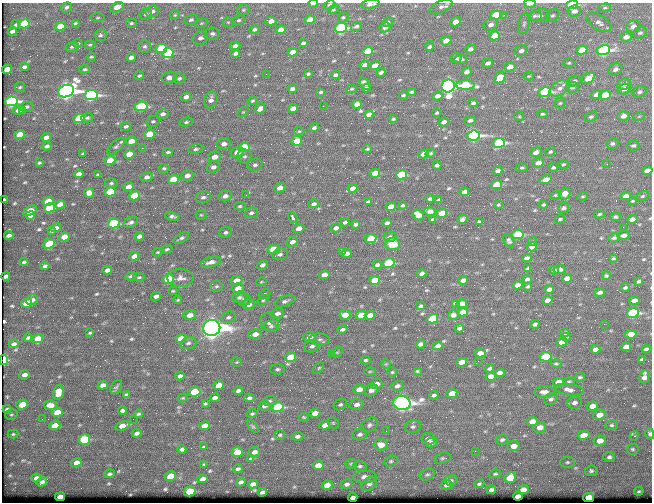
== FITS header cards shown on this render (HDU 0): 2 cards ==
NAXIS1  =                  650 / Width of table row in bytes
NAXIS2  =                  500 / Number of rows in table

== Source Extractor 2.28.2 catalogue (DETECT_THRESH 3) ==
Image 650 x 500 px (HDU 0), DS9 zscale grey, 1 PNG px = 1 image px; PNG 654 x 504 px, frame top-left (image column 1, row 500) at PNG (2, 3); each listed source drawn as its Kron ellipse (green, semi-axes under 4 px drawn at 4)
Background 362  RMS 1.2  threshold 3.71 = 3 sigma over >= 5 px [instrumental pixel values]
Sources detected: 580; of the 580, the 500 brightest by FLUX_AUTO listed and drawn (80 fainter detections omitted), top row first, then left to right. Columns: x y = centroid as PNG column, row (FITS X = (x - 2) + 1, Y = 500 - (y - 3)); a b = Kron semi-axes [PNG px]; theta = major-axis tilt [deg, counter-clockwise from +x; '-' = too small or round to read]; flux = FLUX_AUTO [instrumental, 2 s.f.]
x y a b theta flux
313 3 5 2 - 300
370 4 9 4 8 400
530 4 6 2 2 870
330 5 6 4 27 230
572 5 6 4 8 5100
66 7 5 4 - 190
117 7 7 5 24 820
441 7 12 5 26 330
605 8 6 3 8 100
243 10 6 5 - 150
333 10 5 4 - 110
152 11 7 5 20 360
574 11 7 5 8 420
146 14 6 5 - 200
175 15 5 4 - 110
496 15 5 4 - 3300
504 15 4 4 - 130
552 15 7 5 40 190
535 16 7 5 6 190
540 16 10 6 11 330
343 17 5 5 - 140
98 18 7 3 1 96
191 20 7 5 22 210
239 20 6 4 15 140
310 20 5 4 - 1500
271 21 6 4 2 590
228 22 5 5 - 100
388 22 6 4 23 180
455 22 5 4 - 750
599 22 13 7 -32 450
76 23 4 3 - 120
131 23 5 4 - 130
201 23 6 4 21 100
16 24 4 3 - 140
24 24 5 4 - 3700
491 24 7 6 - 440
524 24 10 5 78 250
356 26 5 4 - 190
633 26 7 6 - 400
60 27 5 4 - 1800
385 27 6 5 - 340
341 28 6 5 - 11000
254 29 5 4 - 180
281 30 5 4 - 820
12 31 4 4 - 400
212 33 8 6 -4 230
640 33 7 5 24 170
100 35 6 6 - 190
495 36 5 4 - 1800
626 37 6 4 15 510
200 38 8 6 17 370
446 41 5 4 - 740
78 43 5 4 - 140
303 43 4 3 - 180
90 45 5 4 - 99
145 46 6 6 - 180
235 46 5 4 - 430
430 46 5 4 - 330
72 47 6 5 - 190
161 49 5 4 - 4300
470 49 5 4 - 310
582 50 6 4 18 2500
603 50 7 5 13 17000
367 51 5 4 - 3500
521 51 7 5 28 340
292 52 5 4 - 830
168 53 5 5 - 4800
235 53 5 4 - 280
91 57 4 3 - 110
131 57 5 4 - 400
456 58 5 5 - 190
460 59 6 4 5 310
488 63 5 4 - 300
569 63 5 4 - 120
364 65 5 4 - 350
375 65 6 4 23 710
24 67 4 3 - 200
510 67 5 4 - 710
7 69 5 4 - 870
85 69 5 3 - 120
615 69 7 5 28 320
381 72 4 3 - 200
466 72 5 4 - 270
266 74 2 2 - 110
308 74 4 3 - 110
335 75 4 3 - 210
139 76 5 4 - 150
529 76 5 4 - 94
169 77 8 5 12 660
500 77 6 5 - 2500
179 78 6 5 - 230
588 78 7 5 35 1400
574 81 7 5 18 240
365 84 7 4 -52 310
624 84 7 5 10 460
465 85 9 4 0 4000
448 86 7 6 - 46000
20 87 5 5 - 110
572 87 7 5 13 230
366 88 4 4 - 250
560 88 11 6 32 450
292 89 5 3 - 230
351 89 5 2 - 97
624 89 7 5 18 410
66 91 8 6 22 55000
321 92 4 3 - 120
411 92 4 3 - 130
545 92 6 4 11 11000
640 92 7 5 19 220
91 95 6 5 - 19000
403 95 4 3 - 110
597 95 5 4 - 910
605 95 6 4 15 3100
437 96 5 4 - 510
186 97 5 4 - 390
211 100 9 6 72 460
11 101 6 5 - 17000
252 101 5 3 - 110
473 103 5 4 - 210
560 103 5 5 - 120
357 104 5 4 - 570
141 106 6 4 8 5400
323 106 2 2 - 140
27 107 6 5 - 200
260 109 6 4 48 400
293 109 5 4 - 710
18 110 5 4 - 420
23 111 2 2 - 92
243 112 6 4 43 100
437 113 4 3 - 140
163 114 6 5 - 340
369 114 5 4 - 410
542 114 5 4 - 140
519 116 5 4 - 110
623 116 6 5 - 450
639 116 6 3 20 100
591 117 7 4 22 160
79 118 5 4 - 3200
87 118 6 4 15 150
393 119 3 3 - 110
470 120 6 4 22 240
153 121 7 5 23 170
186 122 7 4 14 180
444 122 5 4 - 350
126 126 5 3 - 190
314 128 5 3 - 180
299 131 5 4 - 110
149 134 5 4 - 1600
20 135 5 4 - 1600
474 135 6 5 - 19000
46 137 5 4 - 430
131 141 6 4 17 880
297 141 5 5 - 1700
499 143 6 4 12 12000
224 144 7 5 12 420
612 144 6 5 - 190
47 146 5 3 - 210
116 146 11 5 45 250
633 146 6 5 - 190
244 147 5 4 - 3600
142 148 2 2 - 660
196 149 7 4 9 190
368 149 4 3 - 110
168 152 5 3 - 150
237 152 6 5 - 730
536 152 6 4 25 430
550 152 5 4 - 130
431 153 5 4 - 110
83 154 4 3 - 93
129 154 5 4 - 1300
424 154 5 4 - 500
245 156 7 7 - 260
214 157 6 5 - 690
110 161 5 4 - 2000
39 163 3 3 - 96
538 163 6 4 20 610
563 164 5 4 - 120
607 164 2 2 - 250
255 165 7 6 - 260
437 165 4 3 - 230
213 167 7 5 16 340
553 167 5 4 - 160
164 168 5 4 - 130
522 168 6 4 -4 120
647 170 5 4 - 550
498 171 5 4 - 310
375 173 5 4 - 1600
79 174 5 4 - 460
98 175 3 3 - 100
401 175 6 4 10 4400
187 176 6 5 - 530
146 177 6 5 - 340
173 179 5 4 - 2200
546 179 6 4 17 590
111 183 6 5 - 160
497 185 5 4 - 2900
128 187 5 4 - 650
280 188 6 4 16 630
352 188 5 4 - 390
110 192 6 4 13 3100
464 192 5 4 - 380
89 193 5 4 - 520
565 194 6 5 - 940
246 195 3 3 - 100
555 195 5 4 - 96
134 196 5 4 - 2800
225 196 7 5 15 430
583 196 5 3 - 97
626 196 5 4 - 550
642 196 6 4 27 130
203 197 8 5 11 270
430 199 4 3 - 190
4 200 3 3 - 150
439 200 4 3 - 120
48 201 5 4 - 1700
632 201 4 3 - 97
368 202 4 3 - 150
60 204 5 4 - 520
314 204 5 4 - 230
403 205 4 3 - 130
498 205 3 3 - 110
543 205 4 3 - 140
240 206 6 4 10 140
391 207 5 4 - 960
49 208 5 4 - 3100
564 208 5 5 - 200
30 211 8 4 25 1100
430 211 6 4 -2 260
251 213 7 5 18 210
442 213 5 4 - 1700
600 214 5 3 - 110
30 215 5 3 - 320
201 215 5 5 - 110
418 215 6 5 - 890
172 216 7 4 -16 240
615 217 5 4 - 160
293 218 6 3 -61 200
433 219 4 3 - 160
462 219 5 4 - 300
560 219 5 4 - 110
632 219 5 4 - 430
131 222 8 5 26 250
345 222 4 3 - 160
479 222 4 3 - 120
387 223 4 4 - 280
114 224 6 5 - 6300
356 224 4 3 - 190
623 227 2 2 - 240
56 228 5 4 - 320
336 228 5 4 - 310
299 229 6 4 14 700
52 231 3 3 - 97
225 232 6 5 - 210
518 234 6 4 7 4800
9 235 5 3 - 270
624 235 6 4 9 320
139 236 5 4 - 280
64 237 5 4 - 1100
390 237 6 5 - 190
181 238 8 4 29 220
614 238 5 4 - 180
371 239 5 4 - 2600
509 241 7 5 -63 190
292 242 6 4 20 390
533 242 4 3 - 93
49 244 6 4 27 2200
392 244 7 6 - 1000
532 247 5 4 - 660
167 249 6 4 19 160
273 249 6 4 11 2500
342 251 4 3 - 140
158 252 5 4 - 97
347 253 5 4 - 370
280 254 8 5 13 250
134 256 5 4 - 560
527 258 5 3 - 250
613 258 3 2 - 97
24 262 4 2 - 130
211 262 10 5 14 530
389 263 6 4 13 6900
262 265 6 4 26 290
377 265 4 3 - 200
45 266 4 3 - 190
528 268 4 3 - 140
107 270 5 4 - 340
554 270 4 3 - 150
559 270 6 4 11 400
422 273 5 3 - 270
324 275 5 4 - 620
6 276 4 3 - 210
131 276 6 3 11 140
606 276 4 4 - 130
139 277 6 4 9 120
180 278 13 9 1 530
567 278 5 4 - 600
168 279 6 4 14 5700
527 279 4 3 - 230
236 280 6 5 - 870
375 280 5 4 - 2200
463 280 5 4 - 320
639 281 4 3 - 150
261 282 5 4 - 93
518 285 5 4 - 530
216 286 6 5 - 180
528 286 4 3 - 110
625 287 4 3 - 140
238 288 6 5 - 710
549 289 5 4 - 320
173 291 4 3 - 94
600 292 5 3 - 240
264 294 6 4 25 110
156 296 5 3 - 310
239 297 7 5 17 220
244 299 7 6 - 240
32 300 6 5 - 310
178 300 4 3 - 100
263 300 6 4 38 150
547 300 5 4 - 650
634 300 5 4 - 490
285 301 10 5 18 270
27 303 5 4 - 1300
455 303 4 3 - 120
249 304 6 5 - 450
462 304 5 4 - 1100
421 306 3 3 - 150
463 312 5 4 - 700
277 313 7 5 19 340
633 313 6 4 9 13000
190 315 6 5 - 570
345 315 5 5 - 890
361 315 5 4 - 1700
370 315 5 4 - 650
453 315 5 4 - 230
228 317 7 5 14 220
432 319 6 4 15 3500
270 323 10 8 -43 450
535 324 4 4 - 220
604 324 2 2 - 330
271 326 7 4 -18 150
212 328 8 8 - 120000
459 328 4 3 - 190
342 329 5 4 - 200
90 333 3 2 - 100
565 333 5 4 - 210
255 334 6 5 - 570
631 334 6 4 10 1100
310 337 6 5 - 460
566 337 5 4 - 130
28 338 4 3 - 160
181 338 5 4 - 1100
38 339 5 4 - 1200
320 339 10 5 -3 280
562 342 5 4 - 820
188 343 8 5 16 210
14 344 5 4 - 240
420 344 5 3 - 270
312 346 8 6 23 290
438 346 5 4 - 400
626 347 5 4 - 740
595 349 5 4 - 380
646 349 4 3 - 180
337 352 6 4 28 130
480 353 5 4 - 680
331 354 2 2 - 190
291 357 6 4 15 2700
546 357 6 4 12 4000
642 359 4 3 - 150
4 360 5 4 - 2600
365 360 5 4 - 140
478 361 2 2 - 140
237 362 5 4 - 110
462 362 5 4 - 1200
386 364 5 5 - 96
556 364 6 4 -5 110
319 368 6 4 44 140
277 369 7 5 5 190
490 369 4 3 - 190
370 371 6 4 2 100
417 371 4 3 - 98
392 372 5 4 - 110
499 373 5 4 - 400
24 375 5 4 - 330
180 376 5 4 - 280
491 376 5 4 - 560
580 377 5 3 - 140
644 377 7 5 78 500
569 381 6 4 2 110
558 382 5 4 - 810
377 384 6 5 - 540
103 385 5 4 - 370
219 385 5 4 - 1000
397 386 6 5 - 290
116 387 8 5 58 140
359 389 6 4 14 820
371 390 7 5 29 430
569 390 15 5 -8 550
238 391 4 3 - 210
58 392 7 5 77 960
194 392 6 4 7 2500
544 392 10 6 2 530
126 394 4 2 - 110
452 394 5 4 - 1300
434 395 5 4 - 180
183 398 5 4 - 100
215 398 5 3 - 290
249 398 5 4 - 230
551 399 7 5 29 230
270 401 7 5 3 160
574 402 7 6 - 320
402 403 8 7 - 52000
22 404 6 4 23 1500
205 404 4 3 - 120
356 404 7 5 9 390
50 405 6 5 - 740
340 405 7 5 30 170
265 406 6 4 12 330
592 406 5 4 - 640
278 407 6 5 - 7900
7 409 4 3 - 180
122 410 4 3 - 190
57 412 5 4 - 1400
315 413 5 4 - 1000
11 414 6 5 - 140
138 414 4 3 - 120
252 414 5 4 - 120
599 415 6 5 - 720
304 417 5 3 - 97
42 419 2 2 - 140
133 419 2 2 - 140
532 421 5 4 - 690
333 423 6 5 - 110
325 425 5 4 - 400
369 425 9 6 36 280
612 425 6 5 - 160
55 426 5 4 - 1500
122 426 7 4 17 1100
205 426 5 4 - 950
253 426 7 4 -46 120
413 427 8 6 12 270
540 427 6 5 - 680
386 431 2 2 - 420
137 433 5 3 - 240
13 434 5 4 - 110
360 434 8 6 12 260
650 434 5 4 - 290
280 435 5 5 - 140
583 435 6 4 12 930
297 436 6 4 2 240
634 436 5 4 - 93
84 439 6 5 - 4500
428 439 7 5 -6 720
502 440 6 5 - 190
600 441 6 5 - 880
431 442 6 5 - 250
381 445 7 5 -1 1000
514 446 6 5 - 640
204 447 4 3 - 110
182 449 4 4 - 220
633 449 6 5 - 150
475 451 2 2 - 270
237 452 6 5 - 1800
254 452 6 5 - 340
609 457 6 5 - 210
442 458 8 5 16 190
250 459 3 3 - 150
391 461 7 5 15 170
567 462 7 5 3 150
76 463 5 4 - 630
204 464 4 3 - 92
351 464 5 5 - 120
318 466 5 4 - 1100
360 466 7 4 1 170
238 469 4 3 - 190
591 471 6 5 - 190
109 474 5 4 - 190
427 474 8 5 22 190
495 474 6 4 9 120
170 476 6 4 16 2300
365 477 12 6 4 400
36 478 5 4 - 370
510 478 6 5 - 2400
203 479 5 4 - 430
451 480 6 5 - 170
42 482 5 4 - 230
241 482 5 4 - 230
253 484 5 4 - 380
347 484 6 4 13 230
369 484 8 6 35 290
479 484 5 4 - 150
327 485 5 4 - 890
446 485 6 5 - 270
491 490 5 3 - 250
523 490 5 4 - 680
639 491 5 3 - 120
190 492 6 4 15 4200
262 492 5 3 - 180
518 496 5 4 - 490
60 497 5 4 - 650
353 497 4 3 - 420
589 497 5 4 - 2500
At the frame edge (FLAGS 8, measured only in part): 8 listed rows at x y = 313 3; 370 4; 530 4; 330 5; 572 5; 647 170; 4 360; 650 434
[80 fainter detections neither listed nor drawn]